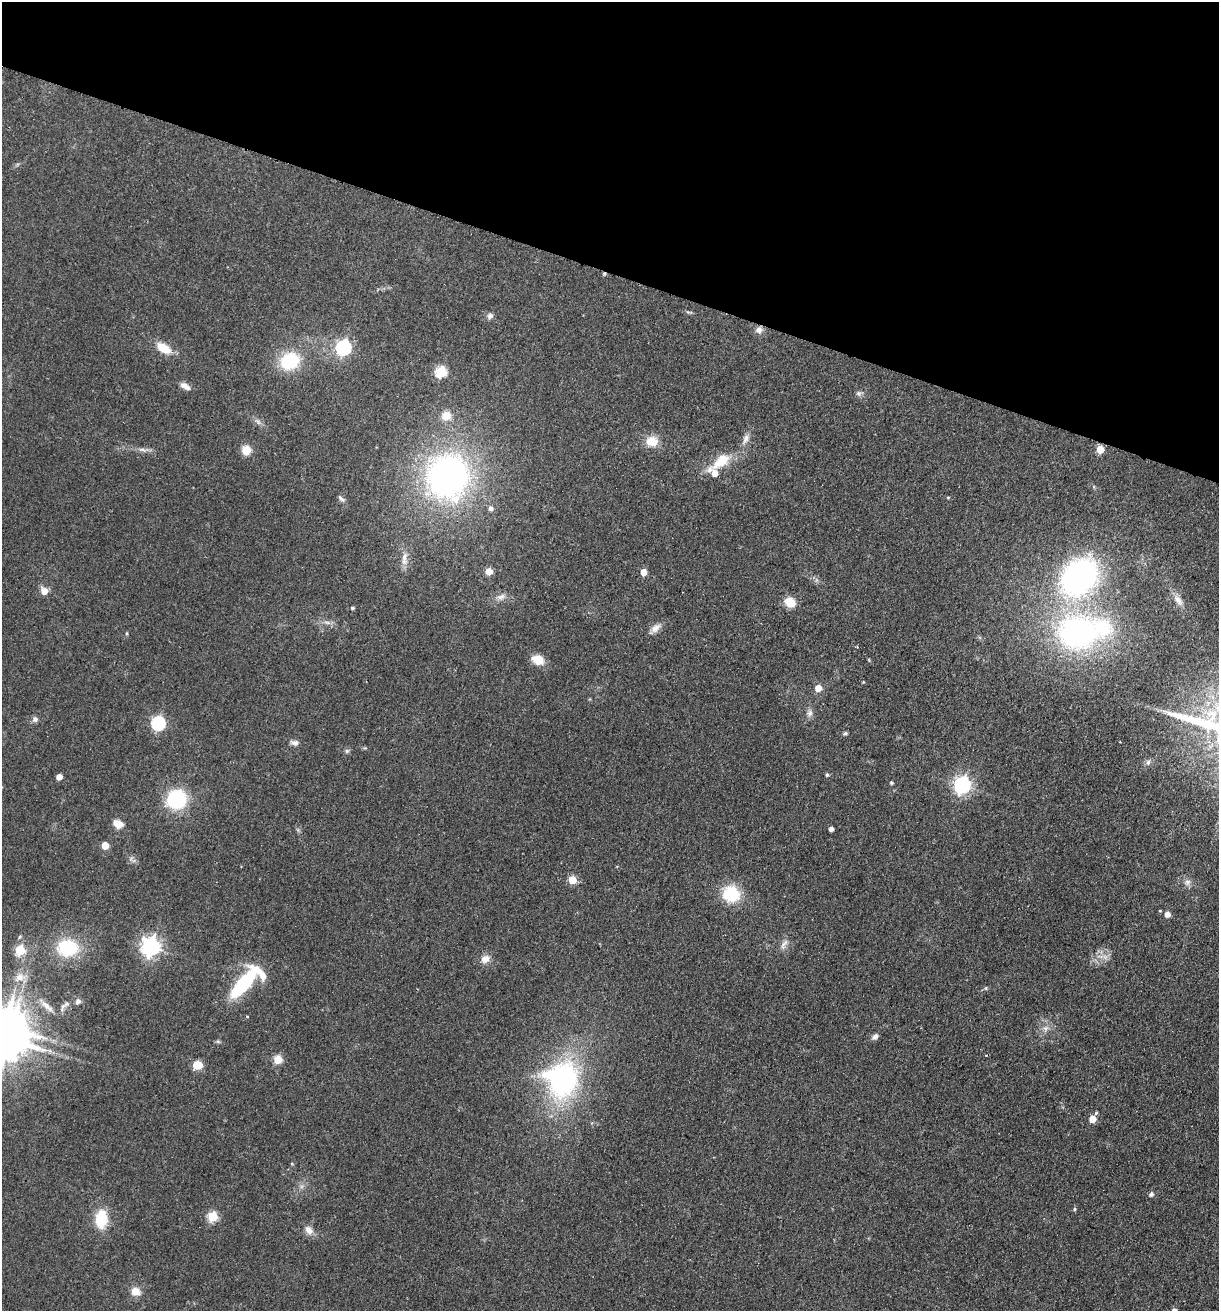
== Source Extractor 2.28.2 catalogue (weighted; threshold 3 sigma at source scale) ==
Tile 2 of 4 x 4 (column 2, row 1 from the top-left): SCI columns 1405-2621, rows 3946-5254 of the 5368 x 5274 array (HDU 1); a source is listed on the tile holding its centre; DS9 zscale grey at full resolution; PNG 1221 x 1313 px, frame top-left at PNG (2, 2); no overlay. Shown black and unused: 21% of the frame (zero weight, under 2 of 3 exposures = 3% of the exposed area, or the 3 px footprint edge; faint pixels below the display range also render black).
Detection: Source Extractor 2.28.2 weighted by HDU 2 'WHT'; one run over the whole footprint, this tile lists its part. Background 0.0768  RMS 0.0079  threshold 0.0354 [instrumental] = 3 sigma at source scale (4.5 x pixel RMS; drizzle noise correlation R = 1.50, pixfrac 1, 0.05/0.05 arcsec/px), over >= 5 px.
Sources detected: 92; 1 inside a brighter object's white glare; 2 cosmic-ray / hot-pixel residue — not listed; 3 inside a brighter listed object's ellipse — not listed separately; the other 86 listed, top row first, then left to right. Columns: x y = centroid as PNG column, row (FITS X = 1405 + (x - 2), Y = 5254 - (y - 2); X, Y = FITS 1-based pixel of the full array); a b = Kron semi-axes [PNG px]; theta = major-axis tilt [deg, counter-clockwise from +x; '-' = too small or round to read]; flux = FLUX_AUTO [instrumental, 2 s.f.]
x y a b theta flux
604 274 4 4 - 1.2
689 312 12 2 0 1.2
490 316 7 7 - 2.8
759 330 10 9 - 4
164 348 17 9 -32 15
343 348 7 6 - 160
290 361 17 15 28 42
441 372 6 6 - 55
185 386 14 7 -32 4.5
859 393 8 7 - 2.1
446 416 9 9 - 11
258 422 11 4 -41 2.6
745 439 16 7 67 5.1
652 441 14 11 0 12
1100 449 5 5 - 19
142 450 13 4 -11 2.9
246 450 9 8 - 11
721 461 28 14 39 20
448 476 40 36 85 270
948 497 4 3 - 0.75
341 498 12 5 -43 2.2
491 508 7 6 - 2.6
404 559 20 7 -90 6.4
489 571 5 5 - 13
644 572 5 4 - 10
1079 577 38 29 47 200
44 591 8 7 - 6.6
501 597 14 6 18 3.9
1178 600 18 7 -54 5
790 602 12 10 -33 11
352 608 4 4 - 1.3
327 622 10 4 -13 2.4
655 628 15 8 40 5.3
1078 632 39 33 -5 190
857 647 3 3 - 0.6
538 660 15 11 -27 9.7
869 660 6 3 -71 0.69
863 682 3 3 - 0.56
818 688 5 5 - 10
810 713 10 8 79 3.1
35 719 7 7 - 2.7
158 723 6 6 - 130
845 733 5 5 - 1.4
294 742 11 7 -6 3.1
347 751 7 5 45 1.5
1148 762 8 6 74 2.1
827 775 5 4 - 1.3
59 777 5 4 - 7.7
891 782 4 4 - 1.1
962 785 7 6 - 250
177 799 14 13 - 73
118 824 10 8 -27 8
831 829 4 4 - 3.2
105 845 5 5 - 16
572 880 5 5 - 21
1187 882 9 8 - 3.1
731 894 14 13 - 38
1160 911 4 3 - 0.74
1167 914 5 4 - 5.8
784 944 17 6 60 3.9
151 947 7 7 - 370
68 948 19 16 -2 45
20 950 6 5 - 39
1105 957 7 7 - 3.2
485 959 10 9 - 6.1
20 977 16 12 24 9.5
243 983 29 10 50 67
78 1001 7 6 - 2.9
66 1004 11 7 45 3.6
47 1006 23 8 -40 8.2
1045 1028 9 7 52 3.8
875 1036 9 6 44 3
7 1039 19 11 50 2700
986 1055 3 3 - 0.77
278 1059 5 5 - 28
197 1065 7 5 6 28
562 1079 33 31 85 150
1096 1113 5 3 - 1.3
1093 1119 5 5 - 13
292 1164 5 4 - 0.85
1151 1194 7 6 - 1.9
1074 1209 5 3 - 0.95
213 1216 5 5 - 42
101 1219 22 14 86 23
309 1230 13 9 -56 5.3
135 1291 11 10 - 7.2
Overlapping masked pixels (flux is a lower limit): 1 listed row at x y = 604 274
Isophote crosses this tile's border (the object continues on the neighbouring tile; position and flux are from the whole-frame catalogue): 1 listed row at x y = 7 1039